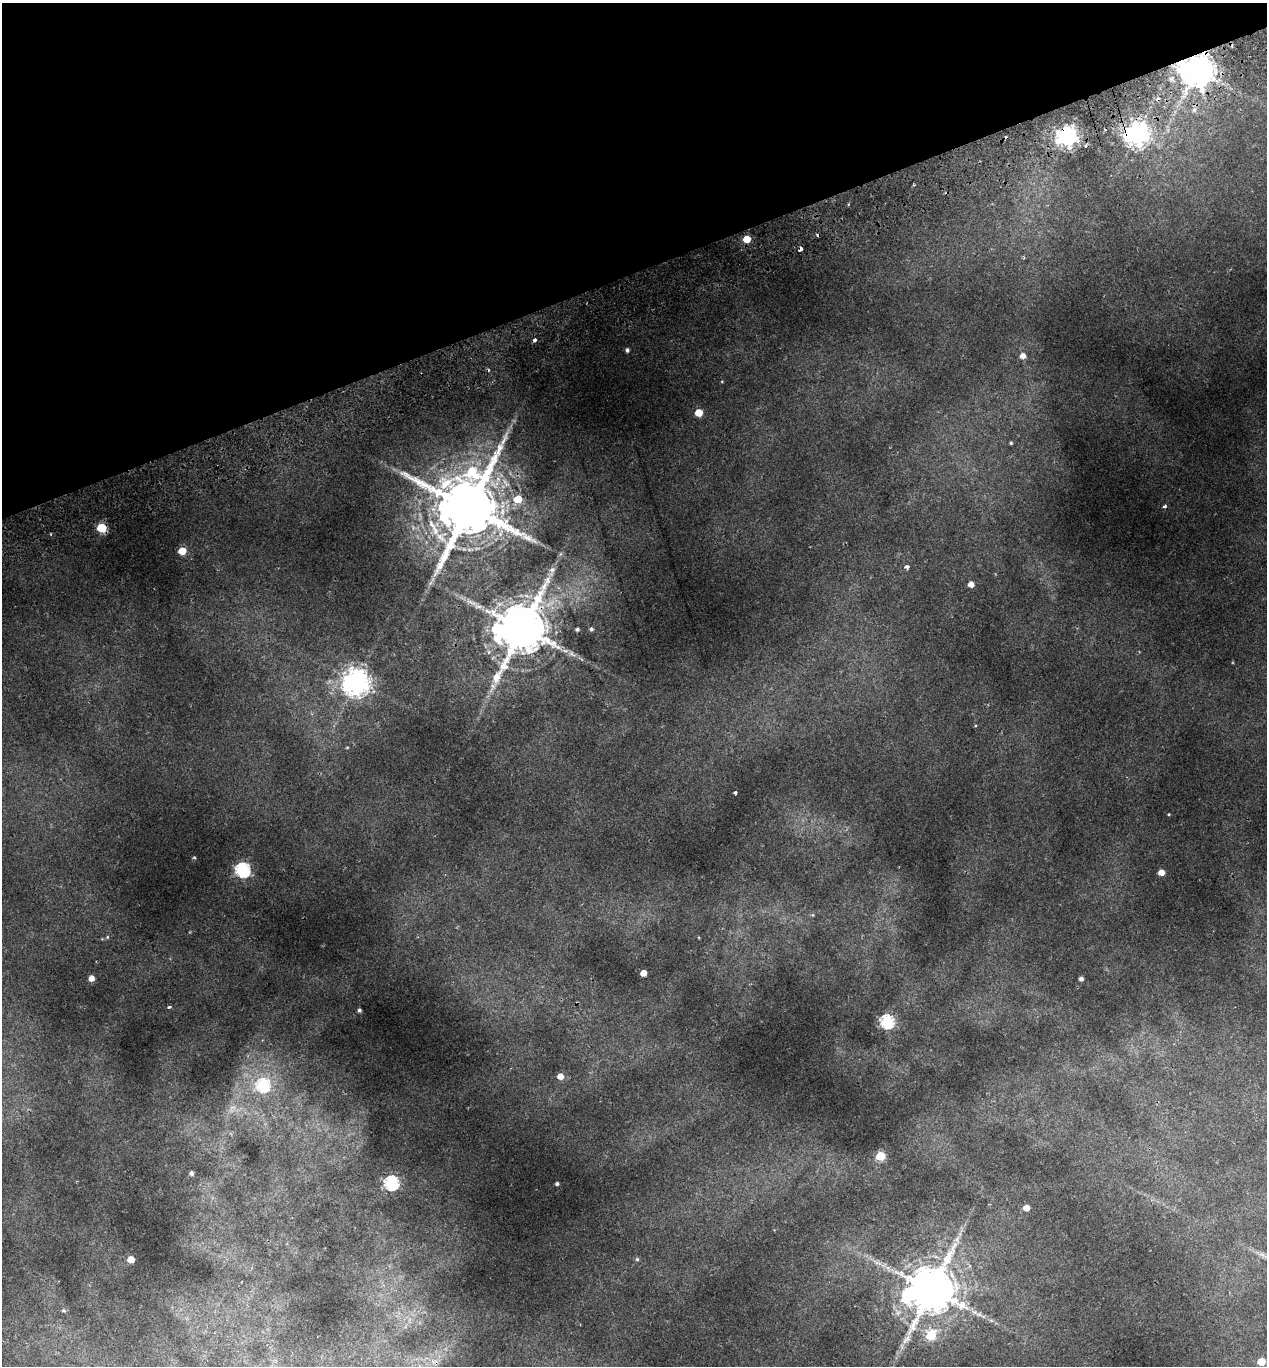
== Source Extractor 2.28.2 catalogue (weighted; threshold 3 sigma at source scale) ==
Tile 3 of 4 x 4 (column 3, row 1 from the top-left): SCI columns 2659-3923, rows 4152-5515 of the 5369 x 5573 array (HDU 1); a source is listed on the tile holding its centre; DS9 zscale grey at full resolution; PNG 1269 x 1368 px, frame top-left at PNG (2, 3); no overlay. Shown black and unused: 20% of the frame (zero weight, under 2 of 3 exposures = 4% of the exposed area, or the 3 px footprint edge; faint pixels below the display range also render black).
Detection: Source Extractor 2.28.2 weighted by HDU 2 'WHT'; one run over the whole footprint, this tile lists its part. Background 0.0406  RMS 0.0035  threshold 0.0158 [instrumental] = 3 sigma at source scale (4.5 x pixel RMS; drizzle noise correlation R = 1.50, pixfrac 1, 0.0396/0.0396 arcsec/px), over >= 5 px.
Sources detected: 59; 4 cosmic-ray / hot-pixel residue — not listed; the other 55 listed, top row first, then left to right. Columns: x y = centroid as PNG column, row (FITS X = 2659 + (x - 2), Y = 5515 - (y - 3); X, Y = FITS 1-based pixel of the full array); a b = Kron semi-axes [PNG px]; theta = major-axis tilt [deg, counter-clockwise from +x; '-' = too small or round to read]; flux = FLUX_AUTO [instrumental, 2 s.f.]
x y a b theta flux
1196 70 9 9 - 640
1194 110 6 5 - 0.87
1136 134 8 8 - 260
1067 136 7 7 - 170
1085 146 4 3 - 0.61
747 239 5 5 - 6.5
801 249 4 3 - 2.1
535 340 4 4 - 0.77
627 350 4 4 - 0.67
1023 356 6 5 - 1.9
699 413 5 5 - 6.5
1011 443 4 4 - 0.37
518 499 6 5 - 6.2
1165 506 4 3 - 0.78
469 508 19 16 -87 3100
431 524 15 8 -57 3.8
101 528 5 5 - 15
182 551 5 5 - 6.7
907 567 5 4 - 0.84
552 569 7 6 - 0.97
971 584 4 4 - 2.4
470 602 9 4 -19 1
522 629 14 12 64 1900
577 629 3 3 - 0.55
591 629 4 4 - 0.5
356 682 8 8 - 350
493 686 8 4 -46 0.86
347 747 5 3 - 0.26
735 793 4 3 - 0.68
1169 814 4 2 - 0.25
242 870 6 6 - 63
1161 872 5 4 - 2.9
107 937 5 3 - 0.29
643 973 5 5 - 3.5
91 978 5 5 - 2.3
1081 979 4 4 - 1.2
169 1007 4 3 - 0.59
359 1010 4 3 - 0.63
887 1021 6 6 - 50
560 1076 5 5 - 2.7
263 1085 7 6 - 41
880 1156 5 5 - 16
191 1173 4 3 - 0.83
391 1183 6 6 - 61
557 1184 3 3 - 0.55
1026 1208 5 4 - 3.2
957 1239 8 6 70 1.3
131 1259 5 5 - 4.3
637 1259 5 5 - 0.48
931 1290 13 12 - 1600
63 1311 6 6 - 0.69
979 1314 7 4 -1 0.85
931 1335 6 5 - 16
907 1339 9 7 32 1.3
1261 1362 5 5 - 7.7
Overlapping masked pixels (flux is a lower limit): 7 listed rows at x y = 1196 70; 1136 134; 1067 136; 801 249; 469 508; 101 528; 522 629